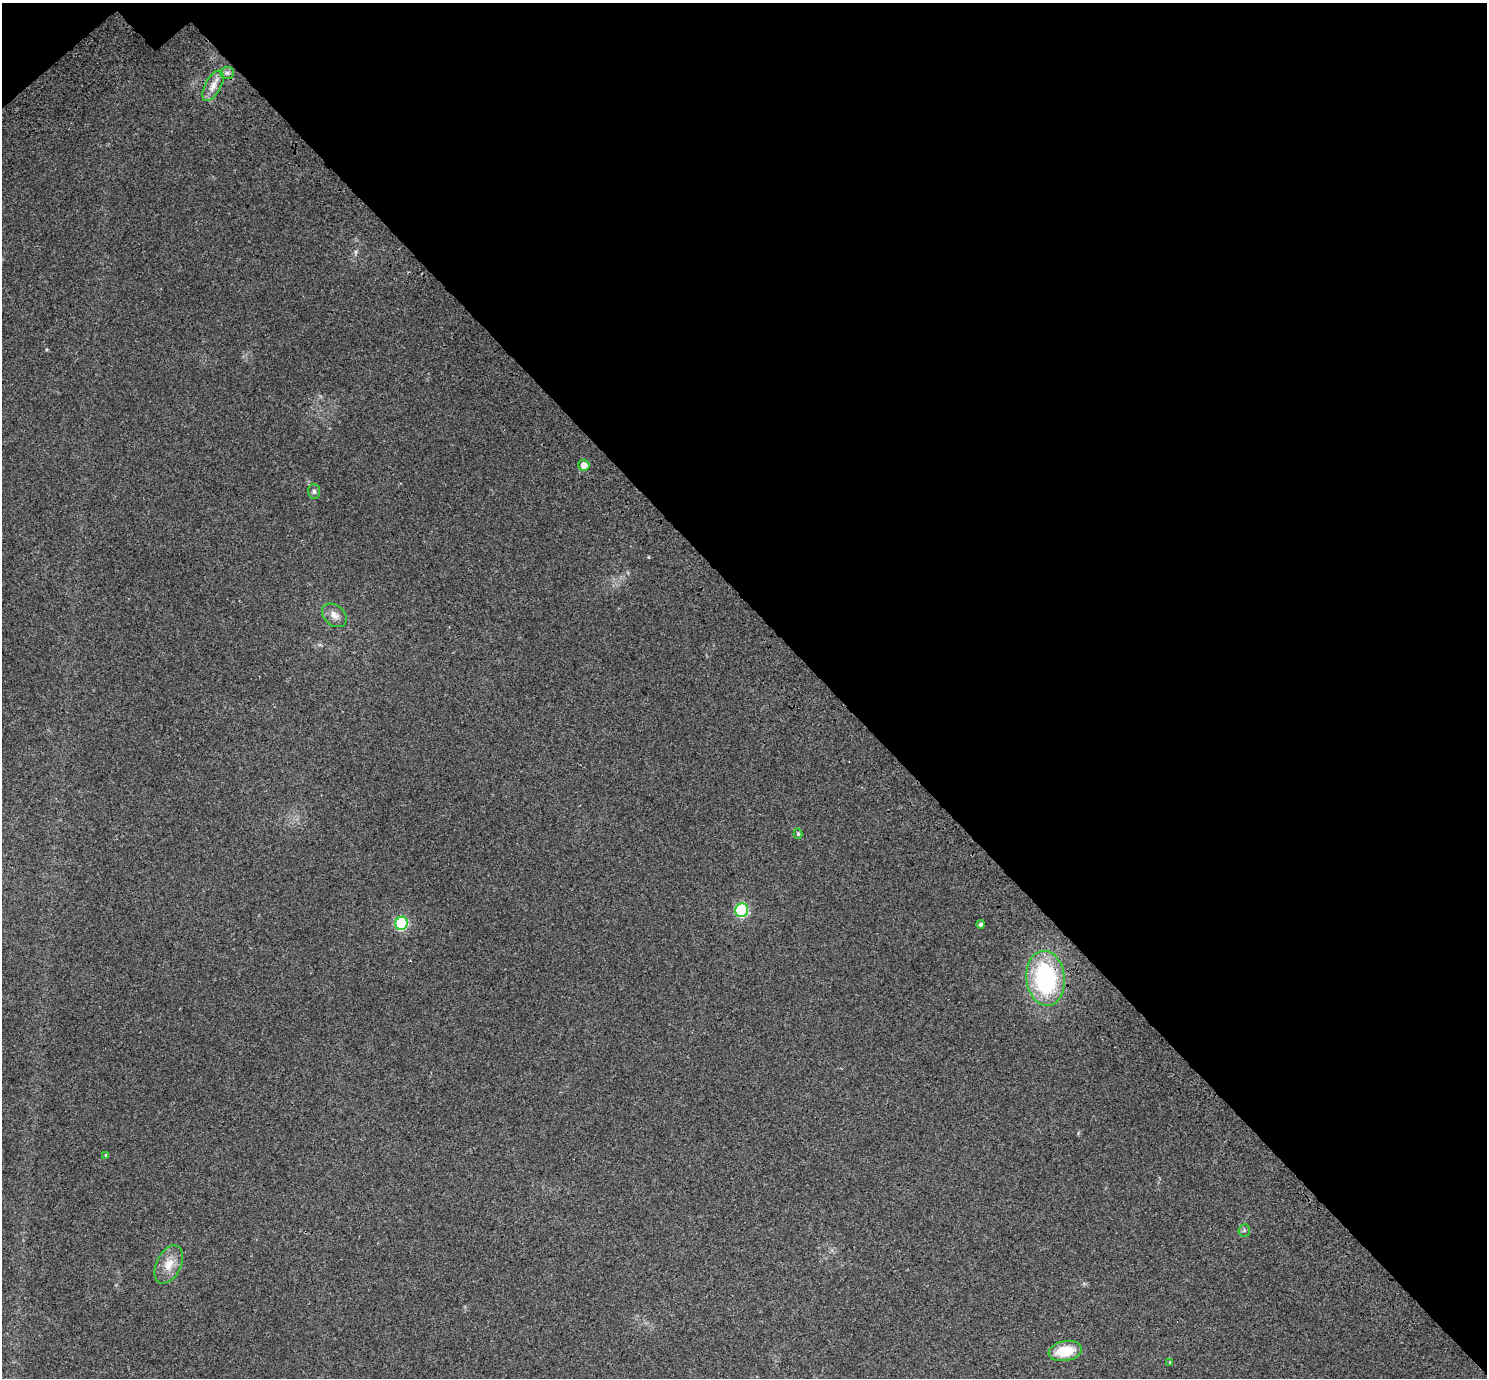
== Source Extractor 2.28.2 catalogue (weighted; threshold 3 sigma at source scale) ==
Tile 3 of 4 x 4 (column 3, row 1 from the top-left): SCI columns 3122-4606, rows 4513-5888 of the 6238 x 6212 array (HDU 1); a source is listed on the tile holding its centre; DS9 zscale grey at full resolution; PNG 1489 x 1380 px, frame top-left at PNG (2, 3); each listed source drawn as its Kron ellipse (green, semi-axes under 4 px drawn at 4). Shown black and unused: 45% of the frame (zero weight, under 3 of 4 exposures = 9% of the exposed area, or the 3 px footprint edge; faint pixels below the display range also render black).
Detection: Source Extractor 2.28.2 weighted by HDU 2 'WHT'; one run over the whole footprint, this tile lists its part. Background 0.109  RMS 0.0058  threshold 0.026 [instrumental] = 3 sigma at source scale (4.5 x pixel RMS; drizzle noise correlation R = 1.50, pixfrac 1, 0.0396/0.0396 arcsec/px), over >= 5 px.
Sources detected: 15; all 15 listed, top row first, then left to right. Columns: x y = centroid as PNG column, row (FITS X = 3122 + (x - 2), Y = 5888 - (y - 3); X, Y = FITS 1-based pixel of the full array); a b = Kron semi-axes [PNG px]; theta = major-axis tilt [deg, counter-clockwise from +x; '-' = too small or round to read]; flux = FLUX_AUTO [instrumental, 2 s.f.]
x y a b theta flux
227 73 6 6 - 1.9
213 86 17 8 61 5.5
584 465 5 5 - 5
314 491 7 6 - 1.4
334 615 14 10 -40 4.4
798 834 5 4 - 0.88
742 910 7 6 - 57
402 923 6 6 - 57
981 924 4 4 - 1.5
1046 978 27 19 -83 70
106 1155 4 4 - 0.61
1244 1230 6 5 - 0.96
169 1264 20 12 64 7.9
1065 1351 17 10 11 15
1170 1362 4 3 - 0.46
Overlapping masked pixels (flux is a lower limit): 1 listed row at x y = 1046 978